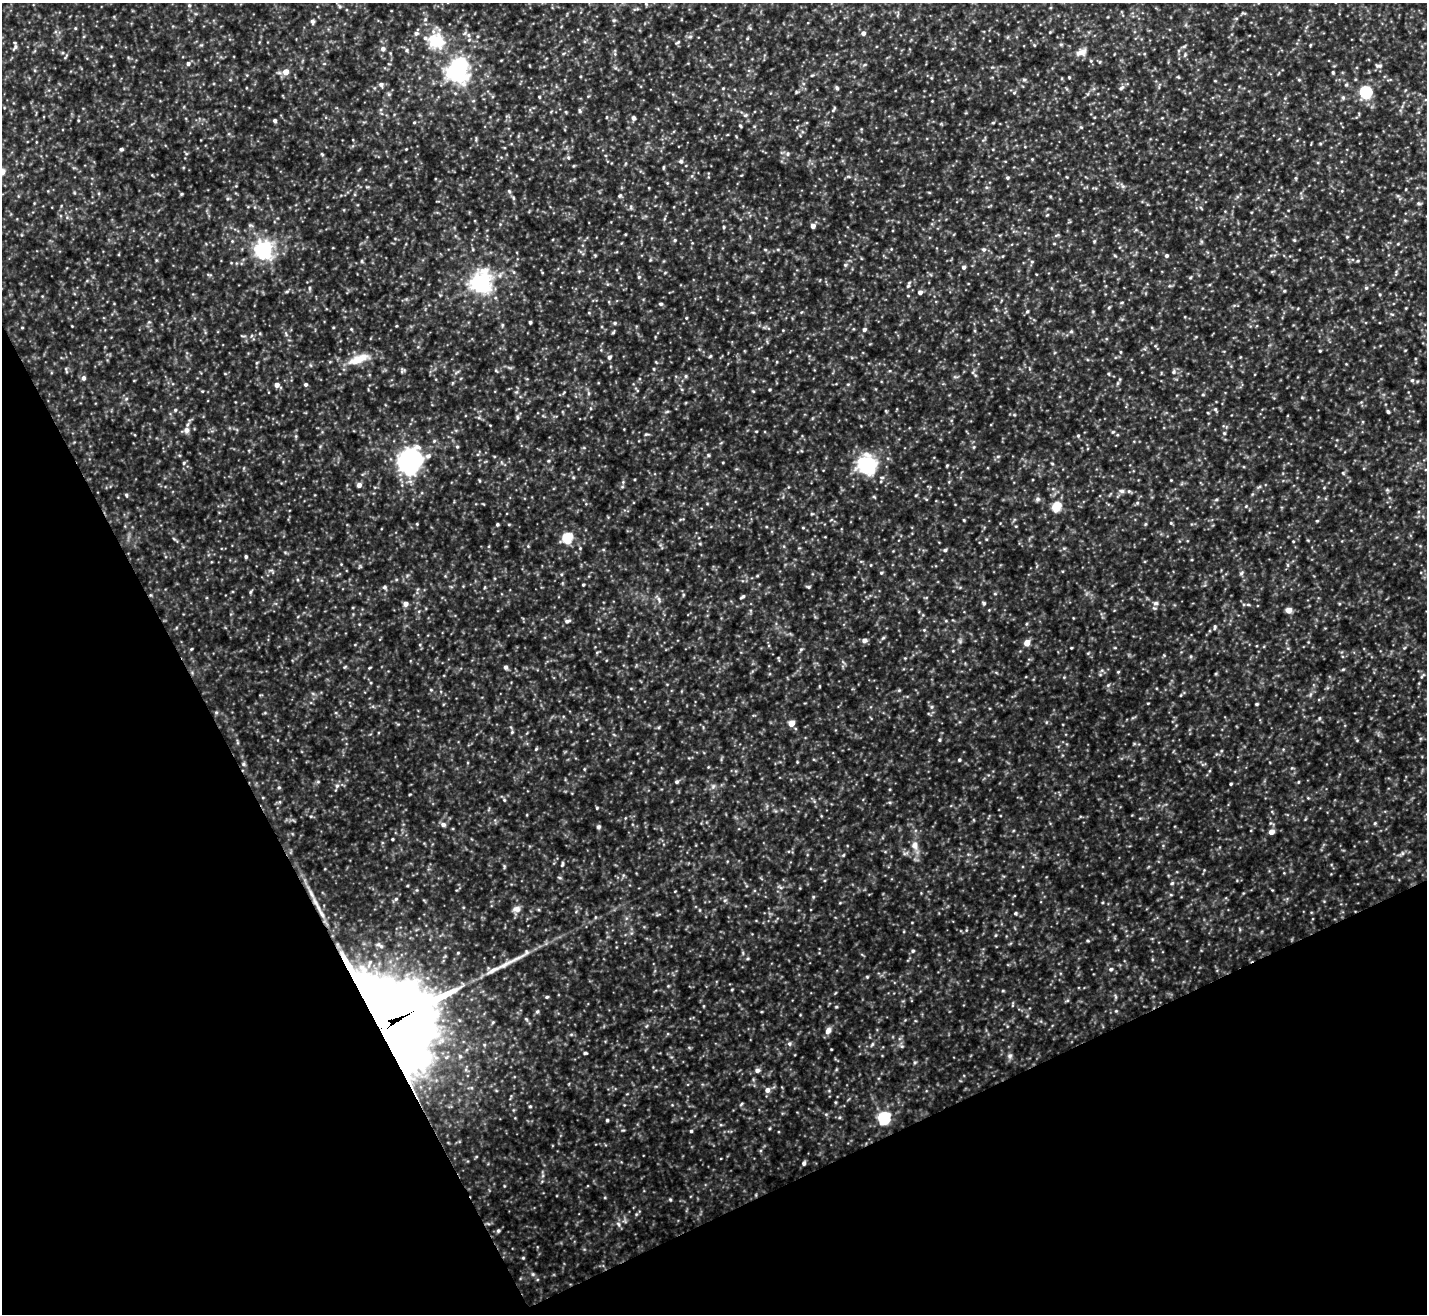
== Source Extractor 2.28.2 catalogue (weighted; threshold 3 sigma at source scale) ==
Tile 14 of 4 x 4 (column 2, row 4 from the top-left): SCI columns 1425-2849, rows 154-1465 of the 5699 x 5686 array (HDU 1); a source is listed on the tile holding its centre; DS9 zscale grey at full resolution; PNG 1429 x 1316 px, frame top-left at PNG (2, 3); no overlay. Shown black and unused: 25% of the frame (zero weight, under 3 of 5 exposures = <1% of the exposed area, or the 3 px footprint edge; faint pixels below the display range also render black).
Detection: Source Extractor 2.28.2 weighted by HDU 2 'WHT'; one run over the whole footprint, this tile lists its part. Background 0.207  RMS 0.025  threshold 0.113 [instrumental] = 3 sigma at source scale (4.5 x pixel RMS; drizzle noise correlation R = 1.50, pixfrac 1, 0.05/0.05 arcsec/px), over >= 5 px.
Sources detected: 324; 1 inside a brighter object's white glare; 2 long thin detections or spike segments (spike, bleed or trail) — not listed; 3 inside a brighter listed object's ellipse — not listed separately; the other 318 listed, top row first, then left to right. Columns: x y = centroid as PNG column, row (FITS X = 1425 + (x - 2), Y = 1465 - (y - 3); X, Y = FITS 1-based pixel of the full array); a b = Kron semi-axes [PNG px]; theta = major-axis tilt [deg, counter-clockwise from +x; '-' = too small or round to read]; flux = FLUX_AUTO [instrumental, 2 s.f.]
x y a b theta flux
646 4 5 4 - 3
189 5 6 5 - 4.6
340 6 5 5 - 3.8
636 9 11 3 12 3.9
1243 13 9 3 10 3.2
614 20 6 5 - 3.9
313 22 6 5 - 5.4
75 28 4 4 - 2.3
1050 32 4 4 - 2.1
863 33 5 5 - 9.3
468 35 6 5 - 6.6
690 37 6 4 1 4.4
436 41 26 23 -27 100
678 42 6 3 31 3.1
1061 44 6 3 18 3.2
1034 45 4 3 - 2.2
1310 45 5 3 - 2.2
1184 46 6 4 2 3.7
15 47 9 5 69 5.9
383 49 6 6 - 8.8
407 50 5 5 - 3.9
1079 53 15 10 -1 19
1185 55 7 4 67 3.8
66 56 10 2 59 3.2
188 64 5 5 - 6.6
1379 66 10 5 -6 7.2
286 72 6 5 - 22
458 72 7 7 - 1600
1333 72 4 3 - 2.7
812 75 5 3 - 2.8
1069 77 3 3 - 2.2
1178 77 5 4 - 2.6
1024 80 5 5 - 4
1299 80 6 3 -19 2.8
1215 81 5 3 - 2
381 85 6 6 - 7.4
723 88 4 4 - 2.4
837 88 6 5 - 4.6
1121 88 8 5 39 6.4
796 92 6 3 73 2.8
1366 92 6 5 - 370
1014 93 6 4 2 3.1
389 94 6 5 - 4.4
539 97 4 4 - 2.3
1343 97 6 5 - 4.1
834 109 9 3 61 4.1
579 110 7 3 -88 3.7
566 112 5 3 - 2.3
745 115 6 5 - 4.3
607 117 5 3 - 1.9
633 118 5 5 - 7.6
78 120 4 3 - 2.2
275 121 4 4 - 5.3
414 122 4 4 - 2.7
993 122 5 3 - 2.5
740 126 5 4 - 3.2
1081 127 5 4 - 3.3
121 149 5 4 - 4.7
406 149 3 2 - 1.9
322 154 5 4 - 2.7
788 154 7 5 25 6
568 158 6 5 - 4.2
1032 159 4 4 - 2.3
681 161 7 5 -44 5
663 167 6 3 82 2.9
1007 178 5 5 - 4.1
1123 186 6 6 - 5.3
1406 189 4 3 - 1.8
509 191 5 5 - 4.1
181 194 6 3 71 2.5
620 195 5 5 - 4
1398 196 6 4 -19 3.8
513 198 6 4 -88 3.3
1419 203 6 5 - 4.1
250 225 6 5 - 4
813 226 5 5 - 12
724 227 4 4 - 2.9
625 234 3 3 - 2.1
1056 235 8 3 13 3.5
1347 237 4 4 - 2.5
675 240 5 4 - 3.7
1294 240 5 5 - 2.9
1054 244 5 3 - 2
1398 244 4 4 - 2.3
984 249 6 6 - 5.8
264 250 7 6 - 1100
765 250 5 3 - 2.6
1115 256 6 3 -20 2.8
1166 256 5 5 - 5.3
362 261 6 4 -90 2.9
1358 261 4 3 - 2.5
1032 262 6 5 - 3.7
845 265 6 5 - 3.8
964 267 5 4 - 6.7
514 272 6 4 -88 3.1
639 277 5 4 - 3.4
1190 278 5 3 - 2.8
481 283 8 7 - 1500
908 286 6 4 43 3.9
309 288 6 4 -90 3.5
1366 288 5 5 - 3.8
287 291 6 4 2 3.7
1284 291 4 4 - 2.9
920 292 5 5 - 9.1
1380 294 4 4 - 2.6
1122 302 5 3 - 2.4
661 304 5 4 - 4.6
1109 307 5 4 - 3
1027 311 5 4 - 3.4
589 313 5 3 - 2
686 318 4 3 - 2.3
530 322 3 3 - 4.4
615 323 5 4 - 4.2
502 325 5 4 - 3.1
72 326 2 2 - 1.7
22 328 4 3 - 1.9
864 329 5 5 - 6.1
1071 331 6 4 1 3.5
613 332 5 4 - 3
242 336 9 2 -11 3
1320 351 3 3 - 2.4
1120 352 5 3 - 2.5
710 356 5 4 - 3
609 357 5 5 - 7.3
358 359 33 11 20 54
654 369 5 3 - 2.2
66 370 8 2 -72 3
402 371 7 5 47 4.5
1174 372 7 5 51 5.2
686 376 5 5 - 4.1
83 378 6 5 - 7
1412 380 5 5 - 4.2
1118 383 6 4 70 3.6
306 384 4 4 - 5.1
848 384 5 3 - 2.4
277 385 6 4 -31 14
637 390 11 3 -51 4.4
769 390 4 4 - 2.9
588 393 6 4 -71 3.7
126 399 6 3 19 3.4
1215 409 5 5 - 4
175 410 5 5 - 3.8
667 411 6 4 2 3.2
1388 412 4 4 - 4.1
517 417 8 4 83 4.4
186 430 8 8 - 11
756 431 4 3 - 2.1
1113 432 5 5 - 3.1
1224 433 5 4 - 3.3
646 434 6 4 7 3.5
1078 435 5 4 - 3.1
296 436 6 4 72 3
457 447 4 4 - 3.3
974 447 5 3 - 2.7
708 455 5 4 - 3.1
428 456 9 6 18 9
494 456 4 3 - 2.3
998 456 6 4 1 3.5
410 461 16 14 59 580
548 461 4 4 - 2.8
723 462 4 2 - 1.8
184 463 6 4 61 3.5
1052 464 5 3 - 2.3
867 465 15 14 - 220
947 465 4 4 - 2.6
1343 473 5 4 - 2.9
573 477 5 4 - 3.2
1171 480 3 3 - 1.7
359 485 5 5 - 11
622 487 6 4 19 3.1
1259 487 6 4 19 3.6
1122 491 8 5 -15 7.3
126 495 5 4 - 3.1
926 499 5 3 - 2.5
1037 499 7 6 - 6.5
1216 500 6 4 20 3.2
1137 503 5 4 - 3.5
1246 506 5 3 - 2.2
1056 507 5 5 - 140
812 514 6 3 -17 2.8
681 519 8 2 11 2.5
964 520 4 3 - 2.2
1317 521 4 4 - 2.3
1171 523 5 4 - 3
417 524 4 3 - 2.1
497 524 4 4 - 3.7
1145 524 6 3 71 2.8
803 528 5 3 - 2.1
567 538 6 5 - 170
986 539 4 3 - 2.2
1293 541 4 2 - 1.7
528 546 4 4 - 2.4
580 548 4 4 - 2.3
945 550 5 4 - 4.4
246 557 4 4 - 4.6
881 573 5 4 - 3.3
1241 573 6 5 - 4.5
583 585 3 3 - 2.7
385 587 6 5 - 4.9
808 587 6 4 -1 3.9
250 592 6 4 87 3.3
150 595 5 4 - 2.7
683 595 5 3 - 3
742 597 6 3 32 5
659 599 10 5 -54 7.3
984 603 5 4 - 4.3
1156 603 7 5 0 6.9
405 604 5 5 - 13
1248 604 6 4 -2 3.2
1289 610 5 5 - 23
567 621 9 5 15 7.4
946 621 5 3 - 2.6
1215 627 7 4 84 4.3
924 630 4 4 - 2.7
883 638 6 4 19 3.5
864 640 7 6 - 9.4
960 641 7 4 -72 4.3
1027 643 5 5 - 27
1071 648 3 3 - 2
191 649 5 3 - 2.5
801 649 5 5 - 3.7
953 651 5 3 - 2
597 652 6 4 19 2.8
1191 656 5 4 - 3
778 658 7 3 -71 2.4
370 667 5 3 - 2.3
506 667 6 5 - 6.2
1343 669 5 4 - 2.9
1118 672 4 4 - 2.7
1422 676 8 3 47 3.8
1108 685 6 4 45 4.2
819 686 5 3 - 1.9
431 690 5 4 - 2.9
899 690 5 4 - 3
1181 695 5 3 - 2.4
1148 703 4 3 - 1.9
1257 704 4 3 - 3.4
931 707 6 5 - 4.8
216 712 5 5 - 3.9
1319 718 6 4 89 3
791 723 5 5 - 29
512 732 5 4 - 3.2
939 740 5 4 - 3
536 749 5 4 - 3
959 760 4 4 - 3.4
243 764 5 5 - 4.2
584 769 5 3 - 2.2
318 782 6 4 -19 3.1
677 782 5 5 - 5
1298 782 5 3 - 2.2
1231 784 3 3 - 3.1
337 786 6 6 - 7
713 786 7 6 - 6.5
279 788 6 5 - 4.2
504 800 5 4 - 3.2
597 808 4 4 - 2.5
311 816 5 3 - 2.9
1375 823 5 3 - 2.8
443 824 7 6 - 9.1
598 827 6 6 - 5.1
1271 832 5 5 - 19
392 839 3 3 - 2.9
915 845 12 9 -83 20
1402 853 7 5 61 5.3
843 855 4 4 - 2.7
562 864 7 3 72 4.3
504 866 7 3 -90 3.3
1172 883 5 5 - 3.8
780 887 8 4 -45 4.7
417 890 6 4 90 3
675 891 4 2 - 1.7
813 897 5 4 - 3.1
396 899 5 5 - 4.7
725 900 6 3 19 3.3
516 909 11 8 10 13
1015 913 5 4 - 3.7
996 935 5 3 - 2.4
1088 941 5 3 - 2.6
379 945 14 7 -28 14
913 951 5 5 - 4.4
1111 969 6 5 - 5
867 977 4 4 - 2.5
732 989 4 3 - 2.3
1003 991 5 3 - 2.6
1115 996 6 4 -71 3.4
547 997 5 4 - 3.6
1067 1001 6 4 20 3.1
703 1006 5 3 - 2
836 1007 5 3 - 2.5
537 1011 7 5 62 5
1116 1011 5 4 - 2.7
526 1019 6 4 -45 3.9
387 1024 42 34 -47 27000
646 1026 6 3 70 3
828 1031 9 6 66 14
789 1044 7 5 -89 5.9
872 1044 6 5 - 3.9
902 1046 6 4 17 3.6
831 1049 3 2 - 1.8
585 1053 5 3 - 4.1
1010 1056 7 6 - 6.6
915 1062 5 5 - 3.6
757 1070 6 5 - 9.3
767 1090 6 6 - 13
835 1102 5 3 - 2.5
741 1104 6 3 45 3
530 1106 4 4 - 2.9
884 1118 6 6 - 320
607 1120 4 4 - 3.3
770 1128 4 3 - 2.5
691 1131 4 4 - 3.5
476 1157 5 3 - 2.4
804 1163 5 4 - 6.5
670 1199 5 4 - 3
618 1224 8 5 -60 6.8
498 1231 6 5 - 5
523 1258 4 4 - 2.6
533 1274 5 5 - 3.8
Overlapping masked pixels (flux is a lower limit): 2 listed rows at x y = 150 595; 387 1024
Unlisted compact peaks at least as high as the median listed source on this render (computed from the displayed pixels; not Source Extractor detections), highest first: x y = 345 667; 753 391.